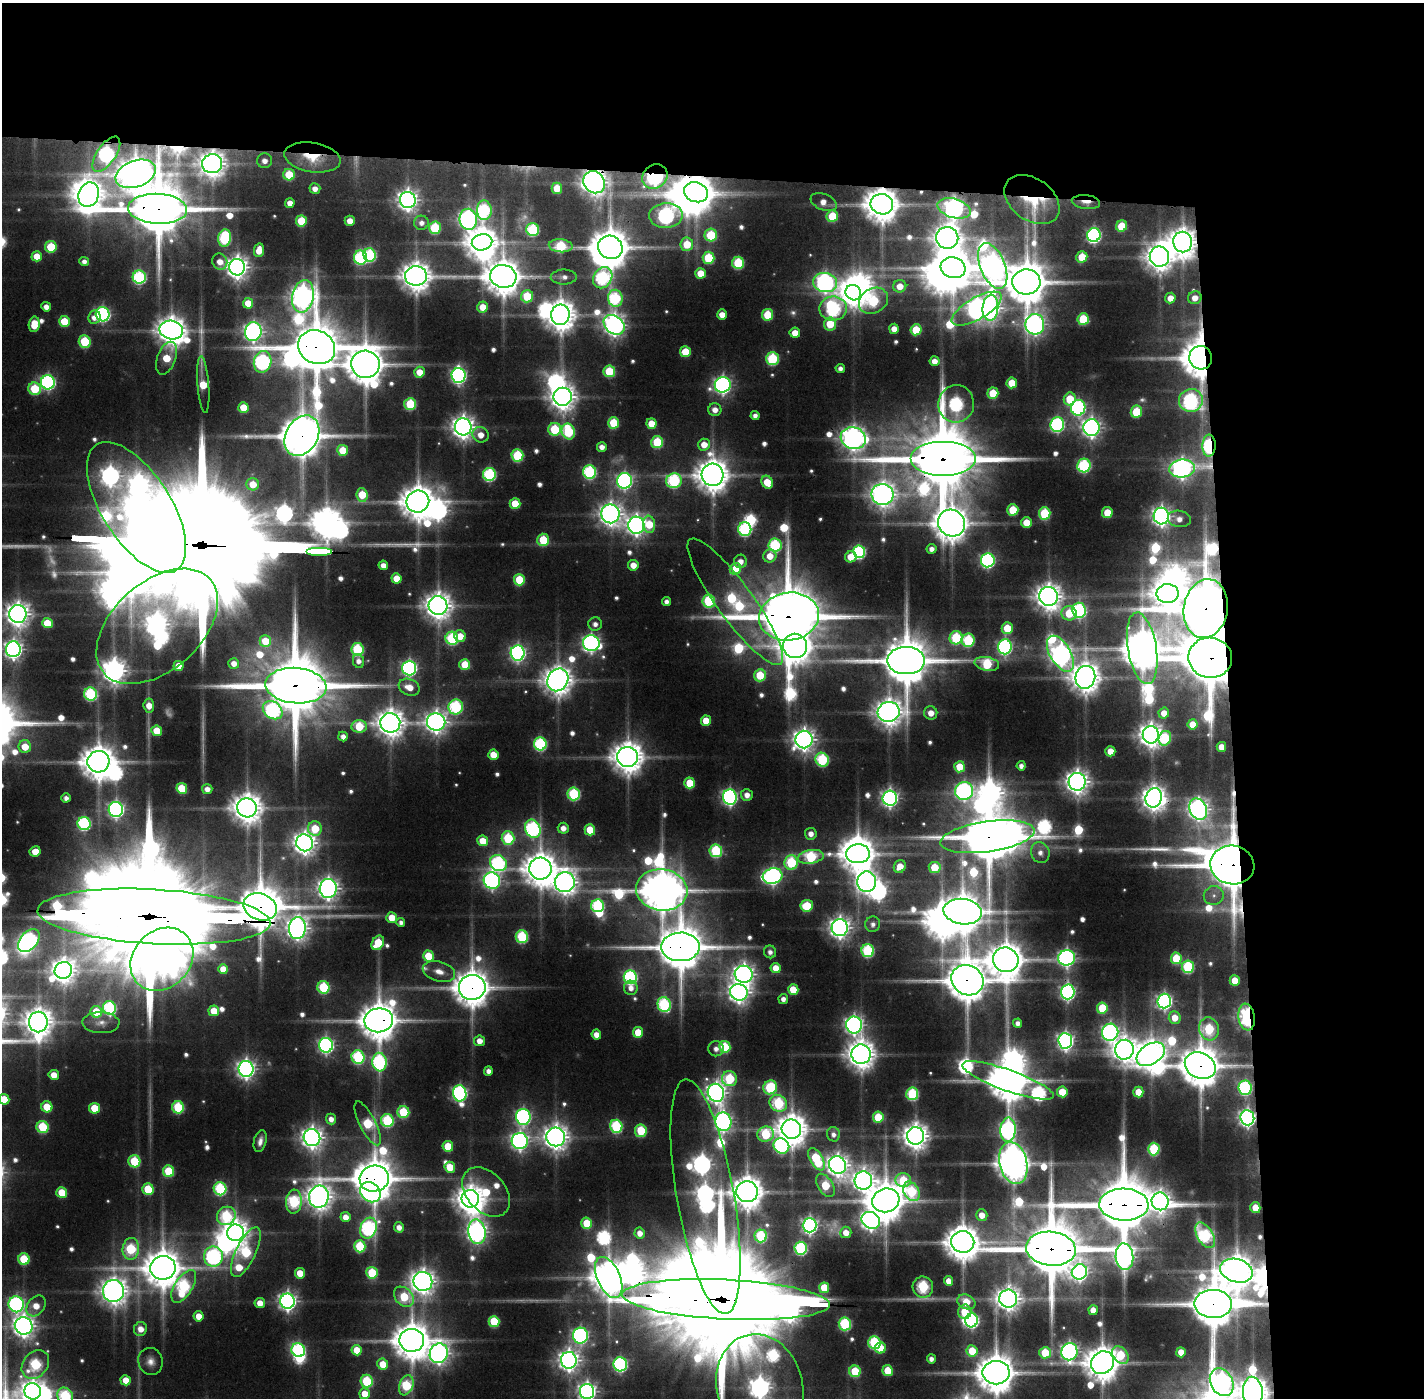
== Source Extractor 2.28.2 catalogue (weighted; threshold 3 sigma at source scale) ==
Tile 3 of 3 x 3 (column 3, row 1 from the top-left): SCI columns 2844-4265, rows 2827-4222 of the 4265 x 4253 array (HDU 1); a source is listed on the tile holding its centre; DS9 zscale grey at full resolution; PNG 1426 x 1400 px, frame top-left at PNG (2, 3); each listed source drawn as its Kron ellipse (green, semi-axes under 4 px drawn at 4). Shown black and unused: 24% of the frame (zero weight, under 3 of 4 exposures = <1% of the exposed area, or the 3 px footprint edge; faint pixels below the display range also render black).
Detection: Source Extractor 2.28.2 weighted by HDU 2 'WHT'; one run over the whole footprint, this tile lists its part. Background 0.0937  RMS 0.008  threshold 0.0362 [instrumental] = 3 sigma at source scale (4.5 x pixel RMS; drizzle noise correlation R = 1.50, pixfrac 1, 0.05/0.05 arcsec/px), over >= 5 px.
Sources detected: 672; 36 too faint to see at this stretch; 34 inside a brighter object's white glare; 5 long thin detections or spike segments (spike, bleed or trail) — neither listed nor drawn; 11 inside a brighter listed object's ellipse — not listed separately; of the other 586, all 500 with FLUX_AUTO >= 5.71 (the completeness limit of this list) listed and drawn (86 fainter detections not listed), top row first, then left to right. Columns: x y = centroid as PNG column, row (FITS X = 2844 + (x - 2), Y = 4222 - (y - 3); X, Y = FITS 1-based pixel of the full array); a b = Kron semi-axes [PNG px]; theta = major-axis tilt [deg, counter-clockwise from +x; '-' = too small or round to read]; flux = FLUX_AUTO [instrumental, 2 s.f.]
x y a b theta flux
106 154 20 9 56 320
312 157 28 14 -9 50
264 161 7 7 - 8.8
212 164 10 9 - 1500
136 174 21 13 20 2900
289 175 6 6 - 52
655 176 13 11 37 530
594 182 12 10 -51 1300
557 188 5 5 - 28
315 189 5 5 - 9
696 192 12 9 -21 3000
89 195 12 10 71 1800
408 200 8 8 - 860
1032 200 30 21 -36 52
824 202 14 8 -22 11
1086 202 14 7 -6 9.3
290 203 5 5 - 11
882 204 11 10 - 2800
954 208 17 9 -16 700
158 209 29 15 -3 9800
484 210 10 7 -87 160
666 216 17 12 2 360
832 216 6 5 - 56
468 219 10 8 -82 570
301 221 5 5 - 50
350 221 5 5 - 13
421 223 7 7 - 7
1122 226 6 5 - 41
435 228 6 6 - 83
533 229 6 6 - 120
711 235 6 6 - 69
1094 235 7 6 - 280
225 238 9 6 82 140
947 238 11 11 - 1700
482 242 10 8 14 2200
1183 242 10 9 - 2000
687 244 7 6 - 32
561 246 12 6 -5 77
51 247 6 5 - 55
610 247 12 11 - 3900
259 250 7 5 80 17
370 255 6 6 - 140
37 256 5 5 - 23
1082 257 6 5 - 29
1159 257 10 9 - 1800
360 258 7 6 - 150
709 258 6 6 - 69
84 261 5 4 - 6.2
220 262 8 7 - 13
738 263 6 6 - 83
993 266 24 12 -68 1500
237 267 8 8 - 1100
953 268 12 10 -18 3900
701 273 5 5 - 24
416 276 11 9 -2 2000
503 276 13 11 -12 3300
139 277 6 6 - 160
564 277 13 7 1 6.9
603 278 11 9 57 180
1026 282 14 12 2 4900
825 283 12 9 -10 530
900 286 6 6 - 16
853 293 8 7 - 1400
303 296 16 10 80 1200
527 296 6 6 - 58
615 298 8 7 - 130
1170 298 5 5 - 13
1195 298 7 6 - 13
873 301 15 12 33 110
248 303 5 5 - 21
46 307 5 4 - 9.3
483 307 5 5 - 19
990 308 13 8 85 820
833 309 13 12 - 220
977 309 28 11 30 690
103 314 7 7 - 260
722 314 5 5 - 14
560 315 10 9 - 2200
768 315 6 5 - 42
94 317 7 6 - 9.4
1083 319 6 5 - 53
64 321 5 5 - 39
34 324 7 5 82 27
830 324 6 6 - 38
1035 324 10 9 - 740
614 325 11 8 -39 850
894 329 5 4 - 13
171 330 12 9 -11 1800
916 330 5 5 - 44
253 332 9 8 - 610
795 333 5 5 - 16
85 341 6 6 - 67
317 347 19 16 -28 7600
685 352 5 5 - 38
166 358 17 9 70 41
1201 358 12 11 - 3900
772 359 6 6 - 110
934 361 5 5 - 11
263 362 11 8 77 310
365 364 14 13 - 3800
840 368 4 4 - 5.8
609 371 6 6 - 62
419 372 5 5 - 18
458 375 7 7 - 400
48 382 7 7 - 290
1012 383 5 5 - 31
203 385 28 5 -85 38
723 385 8 7 - 480
35 389 6 6 - 62
993 393 5 5 - 38
563 397 9 9 - 1500
1070 399 6 6 - 40
1191 400 12 11 - 240
410 404 6 6 - 77
956 404 19 18 - 230
243 407 5 5 - 30
1078 408 8 7 - 280
715 410 6 6 - 10
1136 412 6 5 - 55
755 415 4 4 - 5.9
614 423 6 5 - 57
651 424 5 5 - 26
1057 424 7 7 - 250
463 427 8 8 - 1100
1091 428 8 8 - 680
555 429 6 6 - 74
568 431 8 6 -69 100
481 435 8 7 - 13
302 436 21 16 60 5600
853 438 13 10 -17 1200
657 442 6 6 - 71
704 445 6 6 - 16
1209 446 11 6 88 210
602 447 5 5 - 8.7
343 450 5 5 - 33
517 455 6 6 - 92
943 459 33 17 0 16000
1084 466 7 6 - 160
1182 468 12 9 6 740
590 472 7 6 - 170
489 474 6 6 - 160
712 475 11 11 - 2500
624 481 7 7 - 370
674 481 8 7 - 160
767 482 7 5 -65 28
253 484 6 6 - 22
883 494 11 10 - 1300
362 495 7 5 -84 42
418 501 11 11 - 2900
515 504 5 5 - 34
137 507 74 34 -57 4300
1013 510 5 5 - 45
1045 513 6 6 - 85
1107 513 5 5 - 29
610 514 9 9 - 1000
1161 516 8 7 - 690
1179 519 11 8 -8 9.7
1026 522 5 5 - 24
951 523 14 13 - 2800
649 524 8 6 -82 34
636 525 8 8 - 750
745 529 7 6 - 180
543 540 6 6 - 50
775 545 6 6 - 140
932 549 5 5 - 6.9
319 551 13 3 0 1700
859 552 6 6 - 180
770 556 6 6 - 18
851 557 6 5 - 22
988 560 7 6 - 270
740 561 6 6 - 11
383 565 5 5 - 10
633 565 5 5 - 14
735 569 6 5 - 36
396 578 5 5 - 24
519 580 6 5 - 51
1168 594 11 9 1 1800
1048 596 9 9 - 1500
667 601 4 4 - 6.4
709 601 6 6 - 100
735 602 77 18 -54 210
438 606 9 9 - 1600
1206 609 30 22 80 9000
1079 610 8 6 -83 250
1069 613 7 7 - 40
18 614 9 8 - 1200
789 617 30 24 8 13000
47 623 5 5 - 35
595 624 7 7 - 7
157 626 71 44 42 1700
1007 628 6 5 - 39
460 636 6 5 - 19
452 638 6 6 - 120
956 638 7 6 - 91
968 640 6 6 - 110
265 641 6 5 - 29
591 643 8 8 - 470
795 646 12 12 - 2200
1005 647 7 7 - 300
1142 648 36 14 -80 3700
13 649 8 7 - 660
357 649 6 6 - 110
518 653 7 7 - 380
1060 654 20 10 -59 950
1210 658 22 20 -9 12000
906 660 19 13 -1 6900
358 661 7 5 -78 6.9
234 663 5 5 - 10
987 664 12 7 -11 85
465 665 5 5 - 41
178 666 5 5 - 19
409 668 7 7 - 340
760 675 6 6 - 48
1085 677 11 10 - 2100
558 680 12 10 56 2000
296 686 31 17 -5 15000
409 687 11 8 -24 19
91 694 6 6 - 150
149 706 7 5 -84 14
456 707 7 7 - 170
273 710 10 8 -37 210
889 712 11 10 - 1600
931 713 6 6 - 13
1164 713 5 5 - 14
706 721 5 5 - 30
436 722 9 8 - 930
390 723 10 9 - 1800
1193 724 5 5 - 19
359 726 7 6 - 52
157 731 5 5 - 29
1151 735 8 8 - 1200
343 737 5 4 - 7.6
1165 738 7 6 - 75
804 740 9 8 - 1000
540 744 6 6 - 170
25 747 6 6 - 24
1221 747 5 4 - 15
1110 751 5 5 - 17
493 755 5 5 - 21
628 757 10 10 - 2400
822 760 7 6 - 130
98 762 11 10 - 2900
1021 766 5 4 - 6.7
960 767 5 5 - 33
1077 782 9 8 - 1200
690 783 5 5 - 40
182 788 5 5 - 46
207 789 5 5 - 8.8
964 791 9 9 - 420
574 794 6 6 - 130
747 795 6 6 - 9.1
730 797 7 7 - 360
66 798 5 4 - 6.1
890 798 7 7 - 520
1154 798 10 8 69 1200
247 808 10 9 - 2000
116 809 7 7 - 410
1198 809 11 8 -65 840
84 824 6 6 - 180
563 828 5 5 - 9.5
315 829 7 7 - 42
533 829 9 7 -66 250
590 830 5 5 - 38
811 834 6 6 - 8.9
987 837 47 15 8 8300
508 838 6 6 - 92
483 841 5 5 - 26
305 843 8 8 - 1100
35 851 5 5 - 16
716 851 6 6 - 120
1040 853 11 9 -67 9.6
858 854 12 9 1 2800
811 857 13 7 8 110
791 862 7 6 - 100
498 863 9 8 - 230
1232 865 22 19 -12 7500
900 866 6 5 - 18
935 867 6 5 - 40
540 869 11 11 - 2600
773 876 10 7 15 440
492 881 8 8 - 420
565 882 10 10 - 1200
867 882 10 9 - 910
328 888 9 8 - 910
662 890 26 20 -8 4900
1214 896 10 9 - 6.9
598 906 6 6 - 160
807 906 6 5 - 54
260 907 17 13 -22 5600
963 912 19 12 -8 3800
154 917 117 27 -3 80000
392 918 5 5 - 23
401 922 4 4 - 5.7
873 924 8 7 - 6.7
297 928 11 8 87 930
840 928 8 8 - 920
522 937 6 6 - 120
29 941 13 8 50 280
378 943 8 5 58 45
680 947 19 14 1 6100
868 951 6 6 - 140
770 952 6 6 - 6.6
428 956 5 5 - 37
1067 958 8 7 - 470
1176 958 6 5 - 53
162 959 34 28 45 1900
1006 960 13 12 - 3300
1188 967 6 6 - 120
776 968 5 5 - 19
223 969 5 5 - 17
63 970 9 8 - 1300
439 972 16 9 -16 13
744 974 9 8 - 870
630 977 7 6 - 220
967 980 16 14 -30 4900
1235 981 5 5 - 21
323 987 6 6 - 92
472 987 13 12 - 3300
631 988 7 7 - 9.5
793 990 5 5 - 30
739 992 9 8 - 900
1068 992 7 6 - 380
783 999 5 5 - 7.1
1164 1001 7 7 - 410
664 1005 7 6 - 170
109 1008 7 6 - 160
1102 1008 5 5 - 52
214 1011 5 5 - 27
96 1012 6 5 - 34
1247 1017 13 8 -81 190
1175 1018 6 6 - 18
379 1020 14 12 7 3700
38 1022 10 9 - 1900
101 1023 18 10 -2 8.3
1018 1023 4 4 - 6.5
854 1025 8 8 - 590
1209 1029 11 10 - 93
638 1032 5 5 - 31
1110 1032 8 8 - 450
596 1034 5 5 - 11
479 1041 5 5 - 12
1065 1041 8 7 - 510
326 1045 7 7 - 380
725 1047 6 5 - 70
716 1049 8 7 - 6.9
1124 1050 10 9 - 1300
861 1054 10 9 - 1800
1151 1054 15 10 32 2100
358 1057 7 6 - 150
380 1062 9 7 -86 220
1200 1066 16 12 -25 4600
246 1069 8 7 - 660
488 1071 5 4 - 7
54 1075 5 5 - 17
730 1079 7 7 - 91
1008 1080 48 10 -20 4500
770 1087 7 6 - 100
1245 1088 7 6 - 200
1062 1092 5 5 - 32
1138 1092 5 5 - 24
460 1093 8 6 -81 340
716 1093 9 8 - 800
912 1094 6 6 - 120
4 1099 5 5 - 28
778 1103 9 8 - 120
47 1107 5 5 - 30
178 1107 6 6 - 90
94 1108 5 5 - 40
403 1112 6 6 - 76
523 1117 8 7 - 340
878 1117 5 5 - 51
1247 1118 8 7 - 520
331 1119 5 5 - 8.8
387 1121 6 6 - 120
723 1122 9 8 - 480
368 1123 24 8 -63 84
616 1126 6 6 - 140
43 1127 6 6 - 76
791 1129 10 9 - 2200
1008 1130 12 7 87 380
641 1131 6 6 - 60
766 1134 8 7 - 82
833 1134 7 6 - 6.5
915 1136 8 8 - 1500
556 1137 9 9 - 1400
312 1138 9 8 - 950
260 1141 11 6 76 6.9
520 1141 8 8 - 530
448 1146 5 5 - 35
781 1146 8 7 - 220
1154 1149 6 6 - 95
816 1159 12 6 -60 85
134 1161 6 6 - 70
1013 1163 21 14 -77 2800
837 1165 9 8 - 1000
450 1167 5 5 - 30
169 1171 6 5 - 63
374 1179 14 13 - 4600
903 1180 8 7 - 54
863 1181 9 8 - 950
825 1185 13 7 -58 50
148 1189 6 5 - 53
220 1189 6 6 - 130
911 1191 10 7 -59 96
62 1192 5 5 - 36
370 1192 11 9 -43 260
486 1192 28 19 -48 64
747 1192 10 10 - 2600
319 1197 11 10 - 1400
705 1197 119 29 -80 1200
470 1199 9 8 - 1700
886 1200 14 11 17 3600
1160 1201 9 8 - 780
294 1202 12 8 85 140
1124 1205 25 16 -2 11000
1255 1208 5 5 - 22
982 1215 6 5 - 14
226 1216 10 9 - 110
345 1217 5 5 - 12
871 1220 9 8 - 740
587 1223 5 5 - 44
810 1225 7 7 - 430
399 1227 5 5 - 8.3
368 1228 11 8 70 250
477 1232 12 8 -80 780
846 1232 6 5 - 14
236 1233 8 8 - 1400
640 1233 5 5 - 10
1205 1235 14 8 -58 150
761 1236 6 6 - 100
963 1242 11 11 - 3000
360 1246 6 5 - 80
801 1248 6 6 - 160
131 1249 11 8 84 89
1051 1249 25 17 -7 12000
246 1252 27 10 64 130
213 1257 10 9 - 290
1124 1257 13 9 -84 780
24 1259 6 5 - 58
163 1268 12 12 - 3600
1236 1271 17 11 -17 2600
1079 1272 8 7 - 480
300 1273 5 5 - 23
372 1273 6 5 - 65
609 1277 22 11 -66 2900
423 1281 9 9 - 1300
949 1281 5 4 - 12
184 1286 18 9 58 160
923 1287 10 10 - 140
824 1288 5 5 - 41
113 1291 11 10 - 1600
404 1297 11 8 -45 61
1008 1299 9 9 - 1200
726 1300 104 20 -3 72000
287 1301 7 7 - 600
966 1302 9 7 -23 22
260 1303 5 5 - 14
16 1304 8 7 - 310
1213 1304 19 14 -1 5900
36 1306 11 8 51 17
1093 1310 5 4 - 15
965 1312 7 6 - 36
199 1316 5 5 - 17
972 1320 7 6 - 260
494 1321 5 5 - 62
845 1324 6 6 - 130
24 1326 9 8 - 970
140 1329 7 6 - 12
580 1336 8 7 - 330
412 1340 12 11 - 3300
874 1342 6 6 - 140
880 1348 5 5 - 31
298 1350 7 6 - 190
357 1350 5 5 - 26
972 1351 6 5 - 35
1069 1352 9 8 - 540
1181 1352 5 5 - 18
439 1353 10 9 - 840
1045 1353 6 5 - 52
1120 1355 10 7 -51 52
931 1359 4 4 - 6.6
569 1360 8 8 - 900
150 1361 14 12 -73 9.3
1102 1363 12 11 - 3100
35 1364 16 12 52 120
383 1364 5 5 - 24
620 1364 7 6 - 220
855 1371 6 5 - 63
888 1371 5 5 - 37
996 1373 13 12 - 3700
126 1380 5 5 - 20
367 1381 6 6 - 86
1222 1382 15 11 -62 680
406 1385 10 7 68 87
760 1387 54 43 -76 1200
33 1391 8 8 - 1000
587 1391 7 7 - 650
1253 1392 15 10 -86 2100
365 1394 5 5 - 19
65 1396 9 7 -52 120
Overlapping masked pixels (flux is a lower limit): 55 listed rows (the first 20) at x y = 106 154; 312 157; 212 164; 136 174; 655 176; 594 182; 696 192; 1032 200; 1086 202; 882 204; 954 208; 158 209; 1183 242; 610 247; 503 276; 603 278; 1195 298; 560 315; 317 347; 1201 358
Isophote crosses this tile's border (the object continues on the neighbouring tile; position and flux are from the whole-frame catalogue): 9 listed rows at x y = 18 614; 13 649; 4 1099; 996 1373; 760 1387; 33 1391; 587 1391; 1253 1392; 65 1396